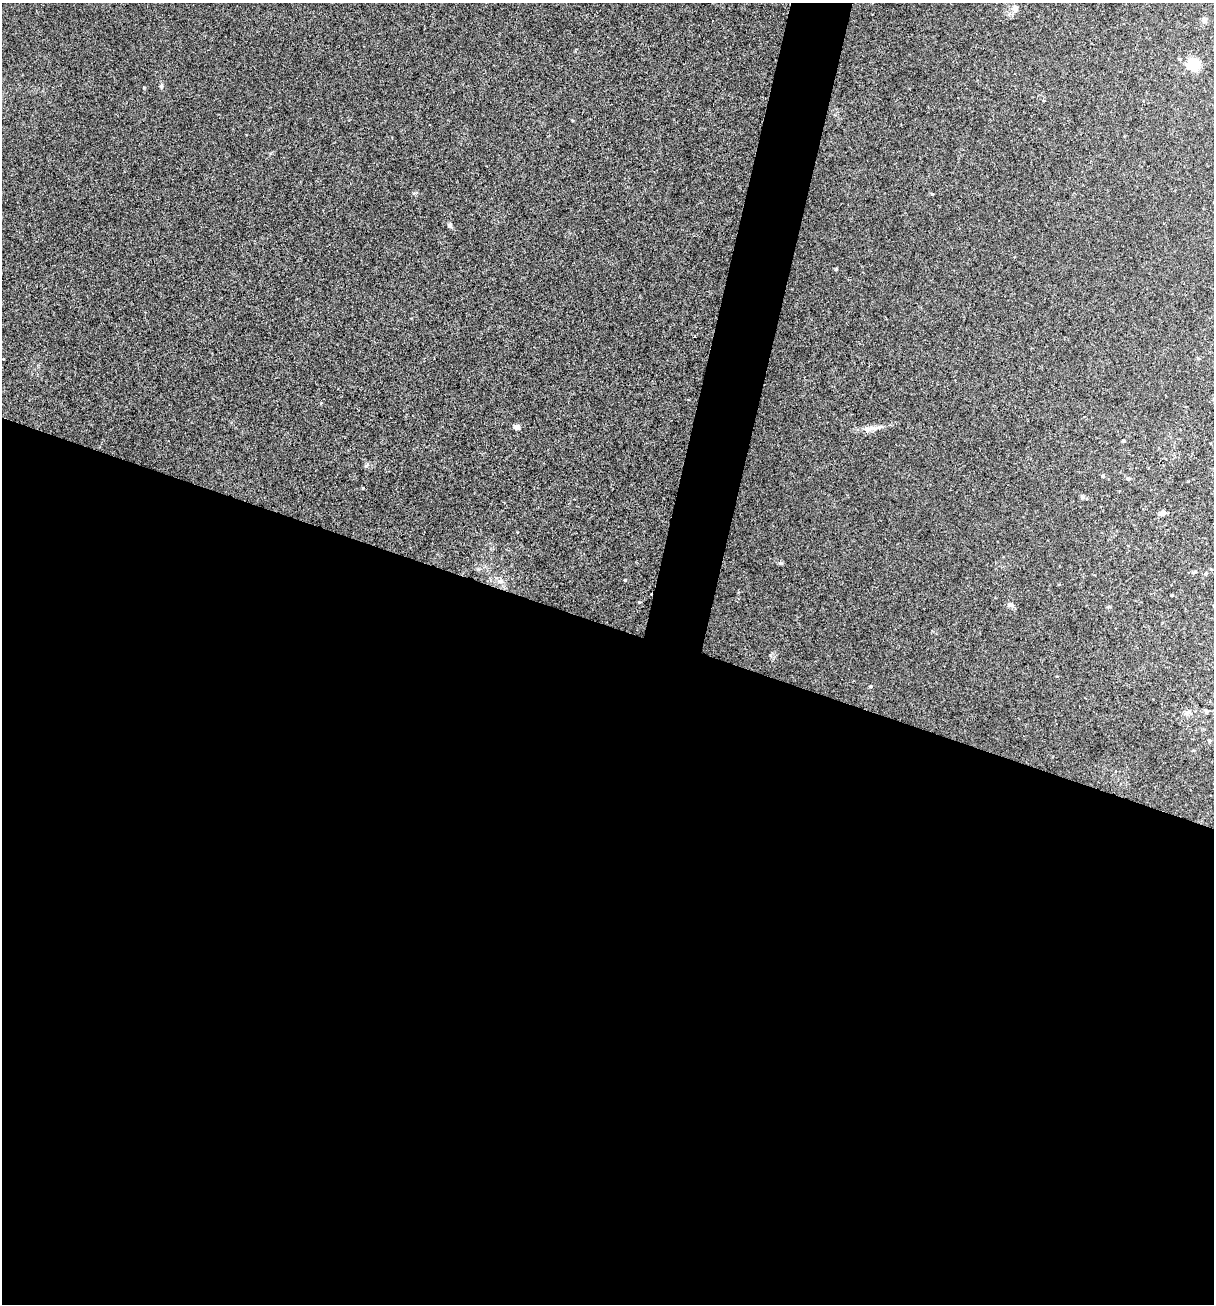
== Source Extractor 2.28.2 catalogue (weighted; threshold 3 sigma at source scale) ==
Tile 14 of 4 x 4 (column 2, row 4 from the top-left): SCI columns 1465-2676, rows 1-1302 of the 5228 x 5210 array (HDU 1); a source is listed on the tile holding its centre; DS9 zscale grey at full resolution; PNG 1216 x 1306 px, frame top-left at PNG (2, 3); no overlay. Shown black and unused: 55% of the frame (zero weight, under 3 of 4 exposures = <1% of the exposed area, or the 3 px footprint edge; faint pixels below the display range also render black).
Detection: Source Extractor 2.28.2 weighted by HDU 2 'WHT'; one run over the whole footprint, this tile lists its part. Background 0.0278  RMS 0.0075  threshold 0.0336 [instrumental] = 3 sigma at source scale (4.5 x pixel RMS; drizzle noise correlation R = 1.50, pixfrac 1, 0.05/0.05 arcsec/px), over >= 5 px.
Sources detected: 22; all 22 listed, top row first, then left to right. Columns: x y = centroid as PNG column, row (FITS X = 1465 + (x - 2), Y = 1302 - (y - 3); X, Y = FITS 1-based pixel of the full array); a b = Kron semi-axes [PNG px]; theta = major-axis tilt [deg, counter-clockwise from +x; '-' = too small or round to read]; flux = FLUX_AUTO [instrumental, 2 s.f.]
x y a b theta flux
1015 8 10 8 -70 2.9
1204 20 6 6 - 2
1180 59 4 4 - 0.74
1193 64 8 8 - 24
161 86 6 4 45 0.88
932 194 5 3 - 0.59
450 225 6 5 - 1.1
1198 358 5 3 - 0.78
516 427 4 4 - 5.5
867 429 9 7 -44 2.9
1123 441 3 3 - 1
1102 476 5 3 - 0.71
1128 478 5 3 - 0.85
363 488 4 2 - 0.5
1162 513 7 6 - 2.1
1195 572 5 3 - 0.82
501 581 8 6 -21 2.2
639 602 4 4 - 0.56
1012 605 7 4 -19 1.3
870 686 4 4 - 0.73
1205 710 6 4 -70 0.88
1188 712 7 4 1 1.6
Unlisted compact peaks at least as high as the median listed source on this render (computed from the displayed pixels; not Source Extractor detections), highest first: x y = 625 580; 836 269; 770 655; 415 193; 321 403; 1082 497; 367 464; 572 120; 270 153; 478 568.